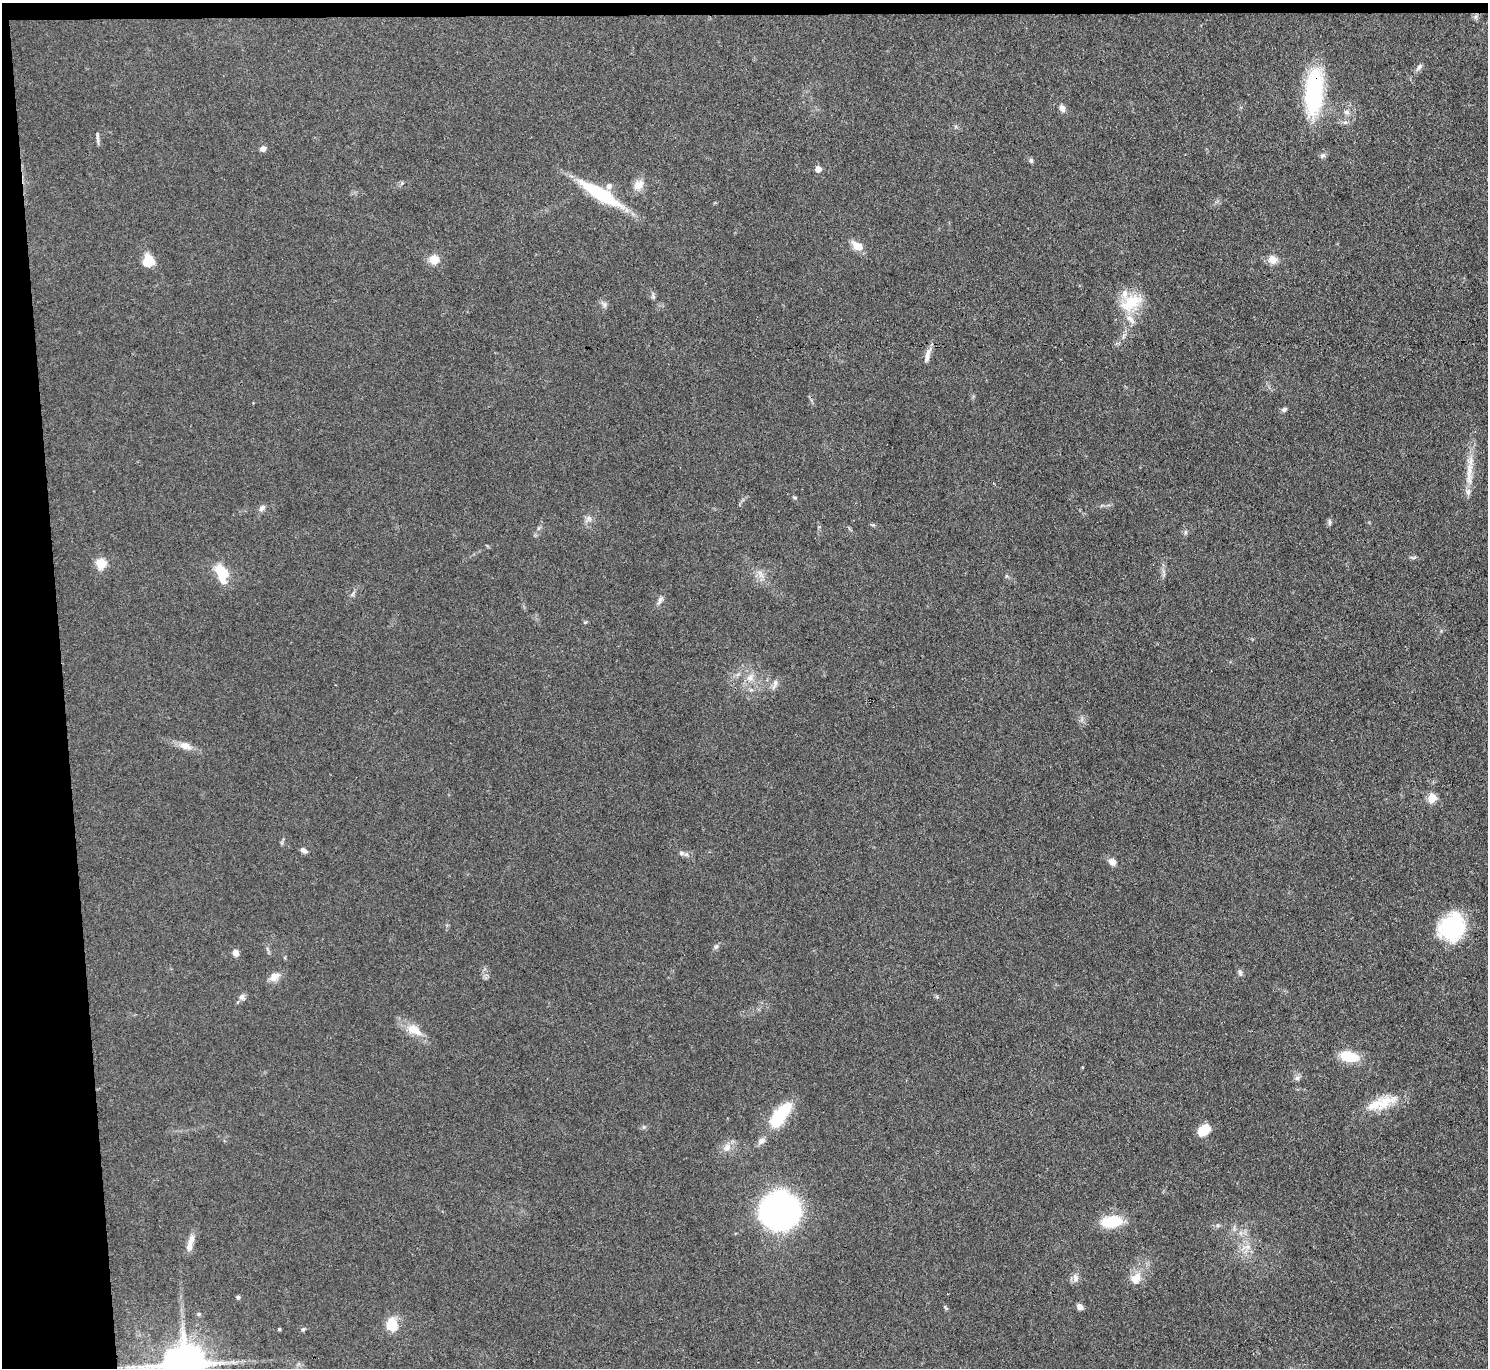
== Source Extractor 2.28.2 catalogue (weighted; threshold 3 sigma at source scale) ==
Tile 1 of 3 x 3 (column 1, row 1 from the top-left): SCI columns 1-1486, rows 2857-4222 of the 4458 x 4433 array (HDU 1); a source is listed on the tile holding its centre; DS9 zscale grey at full resolution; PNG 1490 x 1370 px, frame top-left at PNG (2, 3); no overlay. Shown black and unused: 5% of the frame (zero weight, under 3 of 4 exposures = <1% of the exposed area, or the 3 px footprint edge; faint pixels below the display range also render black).
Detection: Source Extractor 2.28.2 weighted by HDU 2 'WHT'; one run over the whole footprint, this tile lists its part. Background 0.0958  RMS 0.0066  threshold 0.0298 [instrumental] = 3 sigma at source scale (4.5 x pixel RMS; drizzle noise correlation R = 1.50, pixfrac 1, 0.05/0.05 arcsec/px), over >= 5 px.
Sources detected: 78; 1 inside a brighter object's white glare — not listed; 6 inside a brighter listed object's ellipse — not listed separately; the other 71 listed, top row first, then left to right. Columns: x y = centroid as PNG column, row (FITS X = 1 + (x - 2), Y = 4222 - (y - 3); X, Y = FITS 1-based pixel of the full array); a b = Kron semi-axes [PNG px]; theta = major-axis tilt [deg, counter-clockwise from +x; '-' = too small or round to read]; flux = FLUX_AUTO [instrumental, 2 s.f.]
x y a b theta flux
1419 67 10 6 55 2.1
1314 92 54 19 85 67
1062 108 11 7 -69 2.7
1347 112 9 6 -27 2.1
97 136 15 4 -88 1.8
263 149 7 6 - 2.6
1322 156 7 5 44 1.6
1031 161 6 5 - 1.4
818 169 5 5 - 6.2
402 183 5 5 - 1
639 185 15 11 36 6.6
600 194 51 12 -31 45
858 246 15 9 -31 7.8
434 259 9 8 - 9.4
146 260 17 9 72 7.7
1273 260 11 10 - 5.8
653 296 8 5 -89 1.4
1131 303 32 19 29 23
604 304 9 6 -84 2
927 355 20 6 75 4.7
1284 409 7 6 - 1.5
1469 474 41 9 87 13
794 497 7 3 -19 0.8
262 508 10 7 46 2.4
589 518 8 7 - 2.4
1329 522 9 5 86 1.6
873 525 6 4 -41 0.91
1186 532 8 4 90 1.2
1413 557 10 4 0 1.3
101 563 5 5 - 39
221 572 18 10 -69 22
761 575 12 6 -74 3.7
352 594 8 4 46 1.4
660 600 13 6 59 2.4
750 678 11 10 - 5.4
775 683 13 5 77 2.7
185 746 17 10 -17 6
1432 798 6 5 - 27
304 850 9 5 -31 2.1
681 853 7 6 - 1.9
1112 862 9 7 -40 4.2
1451 927 30 26 56 49
716 947 8 5 53 1.6
235 953 8 7 - 3.2
1240 973 9 6 -88 1.7
274 977 14 10 33 5.6
242 997 8 7 - 2.4
414 1030 24 12 -28 12
1349 1057 23 12 -11 16
1082 1067 4 2 - 0.45
1297 1078 8 6 26 1.9
1385 1102 37 17 28 18
780 1115 33 13 53 35
644 1127 6 5 - 1.2
1204 1130 14 10 40 12
727 1147 13 9 62 5.3
780 1211 24 21 -4 310
1112 1221 18 10 6 28
1218 1225 6 4 44 1.2
190 1243 23 7 77 5.9
1248 1247 6 6 - 2.1
1075 1278 12 8 -80 3.3
1136 1278 16 12 58 8.8
238 1297 4 4 - 1.2
1080 1307 7 6 - 3.4
946 1308 8 4 -45 0.96
198 1314 5 4 - 0.91
392 1324 14 11 -87 15
279 1329 3 3 - 0.84
303 1329 5 5 - 1.1
184 1364 11 11 - 2600
Overlapping masked pixels (flux is a lower limit): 1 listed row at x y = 1314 92
Isophote crosses this tile's border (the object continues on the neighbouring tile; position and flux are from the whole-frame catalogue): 1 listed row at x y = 184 1364